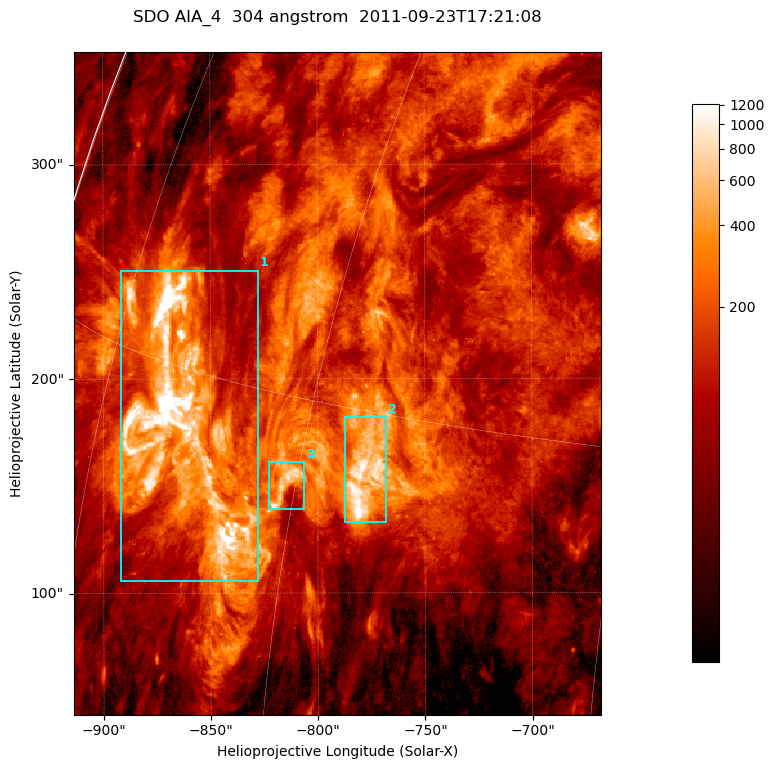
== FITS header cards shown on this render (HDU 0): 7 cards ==
TELESCOP= 'SDO     '           /
INSTRUME= 'AIA_4   '           /
WAVELNTH=                  304 /
WAVEUNIT= 'angstrom'           /
DATE-OBS= '2011-09-23T17:21:08.12' /
CTYPE1  = 'HPLN-TAN'           /
CTYPE2  = 'HPLT-TAN'           /

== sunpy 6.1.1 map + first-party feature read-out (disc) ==
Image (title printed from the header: SDO AIA_4  304 angstrom  2011-09-23T17:21:08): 410 x 515 px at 0.6 arcsec/px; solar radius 957 arcsec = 1594 px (partial field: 2.6% of the solar disc is inside the frame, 99% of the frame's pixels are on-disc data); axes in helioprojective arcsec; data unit not stated in the header (colour bar unlabelled)
Pointing: header CRPIX1/2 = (2058.21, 2041.36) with CRVAL1/2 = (0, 0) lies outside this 410 x 515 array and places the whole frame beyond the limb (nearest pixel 1.41 R_sun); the SolarSoft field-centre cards XCEN/YCEN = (-790.8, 197.8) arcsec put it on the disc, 1306 arcsec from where CRPIX/CRVAL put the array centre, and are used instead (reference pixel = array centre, CRVAL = XCEN/YCEN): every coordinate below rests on XCEN/YCEN
Orientation: roll -0.132 deg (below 1 deg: not rotated)
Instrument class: DISC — disc imager (sunpy class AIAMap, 304 A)
Bright regions (active regions / flare kernels): reference = the on-disc median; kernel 3 px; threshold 5 sigma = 376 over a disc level ~112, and >= 1.15x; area >= 211 px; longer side >= 5 px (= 3 arcsec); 3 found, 3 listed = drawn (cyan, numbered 1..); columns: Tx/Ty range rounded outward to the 2 arcsec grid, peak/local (2 s.f.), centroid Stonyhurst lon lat
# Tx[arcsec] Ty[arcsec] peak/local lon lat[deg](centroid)
1 -892..-828 106..252 37 -68 +14
2 -788..-768 132..182 12 -56 +13
3 -824..-806 138..162 8.4 -61 +13